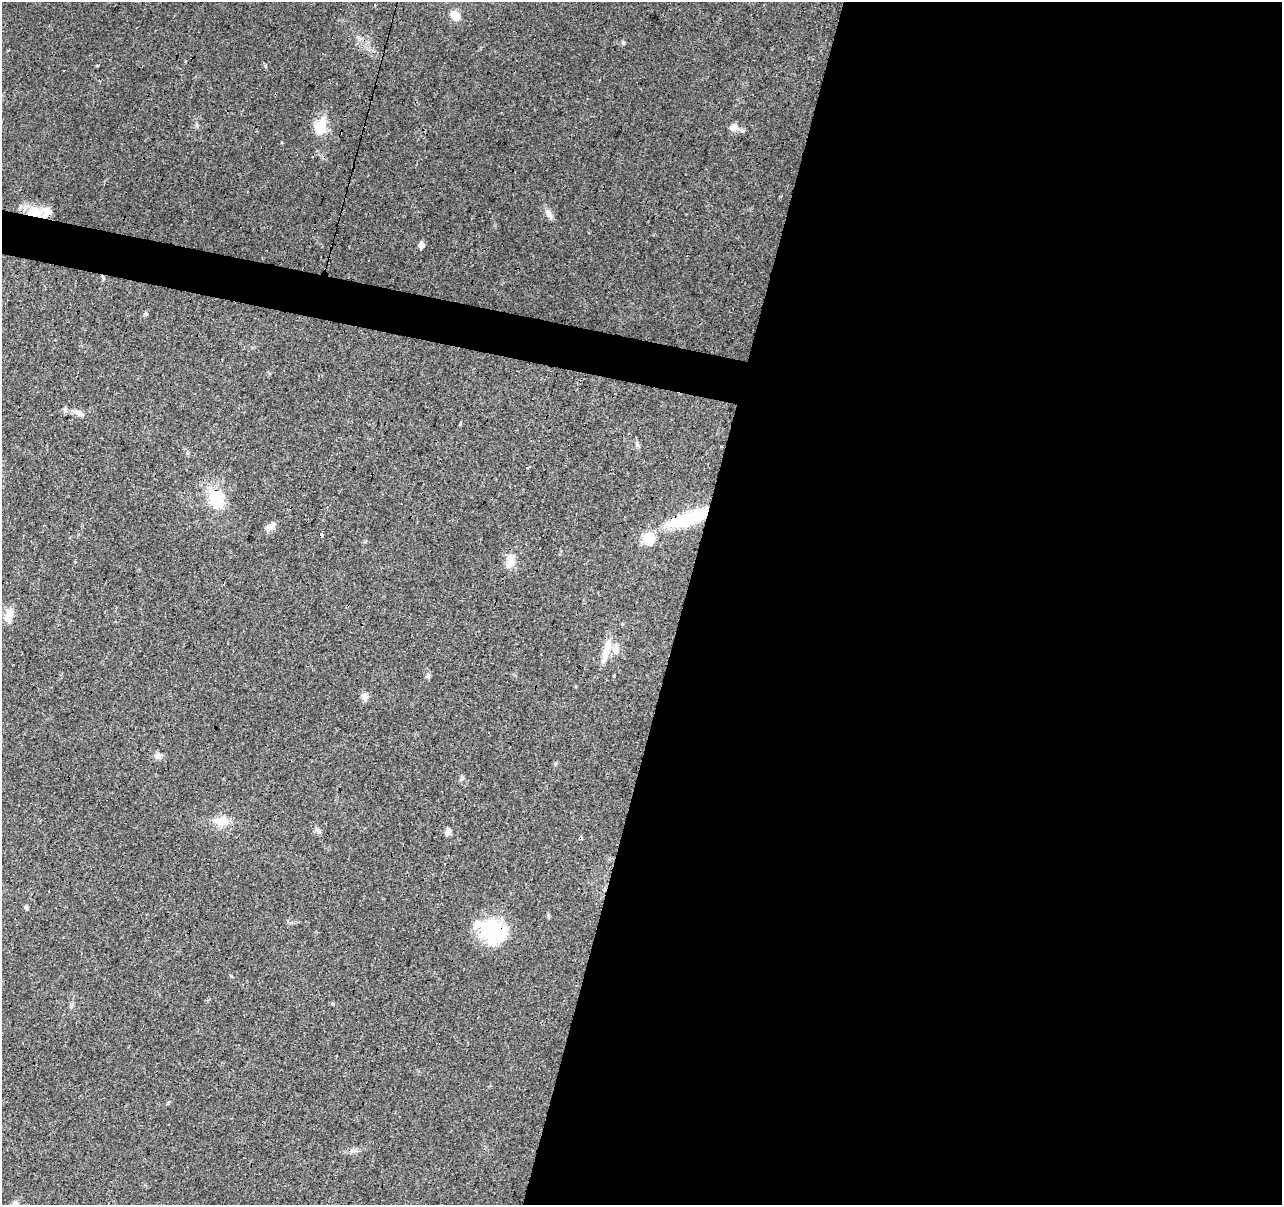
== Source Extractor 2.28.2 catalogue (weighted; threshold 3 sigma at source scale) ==
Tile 12 of 4 x 4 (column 4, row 3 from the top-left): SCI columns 3840-5119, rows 1419-2621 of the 5122 x 5305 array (HDU 1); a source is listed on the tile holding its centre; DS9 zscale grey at full resolution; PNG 1284 x 1207 px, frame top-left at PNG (2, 2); no overlay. Shown black and unused: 49% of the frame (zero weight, under 3 of 4 exposures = <1% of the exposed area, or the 3 px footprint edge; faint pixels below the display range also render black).
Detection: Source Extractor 2.28.2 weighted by HDU 2 'WHT'; one run over the whole footprint, this tile lists its part. Background 0.0456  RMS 0.0046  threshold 0.0206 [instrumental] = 3 sigma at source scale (4.5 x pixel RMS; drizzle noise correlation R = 1.50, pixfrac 1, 0.0396/0.0396 arcsec/px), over >= 5 px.
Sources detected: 34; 1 cosmic-ray / hot-pixel residue — not listed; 2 inside a brighter listed object's ellipse — not listed separately; the other 31 listed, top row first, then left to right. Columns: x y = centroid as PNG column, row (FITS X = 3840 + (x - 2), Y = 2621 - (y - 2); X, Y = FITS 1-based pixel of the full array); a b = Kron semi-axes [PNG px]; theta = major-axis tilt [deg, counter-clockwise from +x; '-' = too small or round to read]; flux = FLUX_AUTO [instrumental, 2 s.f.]
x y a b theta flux
455 16 12 8 -53 4.5
623 43 5 4 - 0.64
97 66 3 2 - 0.71
321 126 22 13 74 9.5
734 127 10 8 63 3.2
35 213 24 13 -8 10
549 214 16 7 -61 2.4
421 245 5 5 - 3.2
65 409 8 6 -76 1
81 414 11 6 -29 1.9
528 467 3 2 - 0.9
216 498 12 10 -74 23
689 518 47 13 20 34
270 527 14 8 32 2.7
321 535 3 3 - 8.1
649 538 16 15 - 7.3
510 561 14 9 79 5.7
9 616 20 11 73 4.2
615 648 15 10 73 3.7
606 651 37 8 76 7.3
428 676 7 5 70 0.99
364 697 10 8 -73 2.4
158 755 9 8 - 1.8
222 821 18 12 2 6.8
318 831 7 6 - 1.2
448 831 9 6 69 1.7
580 838 4 3 - 6.7
26 907 7 4 -53 0.7
493 932 31 27 -34 28
478 1017 3 3 - 5.2
15 1204 10 8 78 2.2
Overlapping masked pixels (flux is a lower limit): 6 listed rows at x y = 321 126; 35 213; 689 518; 321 535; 580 838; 493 932
Isophote crosses this tile's border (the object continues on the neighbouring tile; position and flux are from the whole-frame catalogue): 1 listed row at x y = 15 1204
Unlisted compact peaks at least as high as the median listed source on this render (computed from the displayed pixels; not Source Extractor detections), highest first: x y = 548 915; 146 314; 231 976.